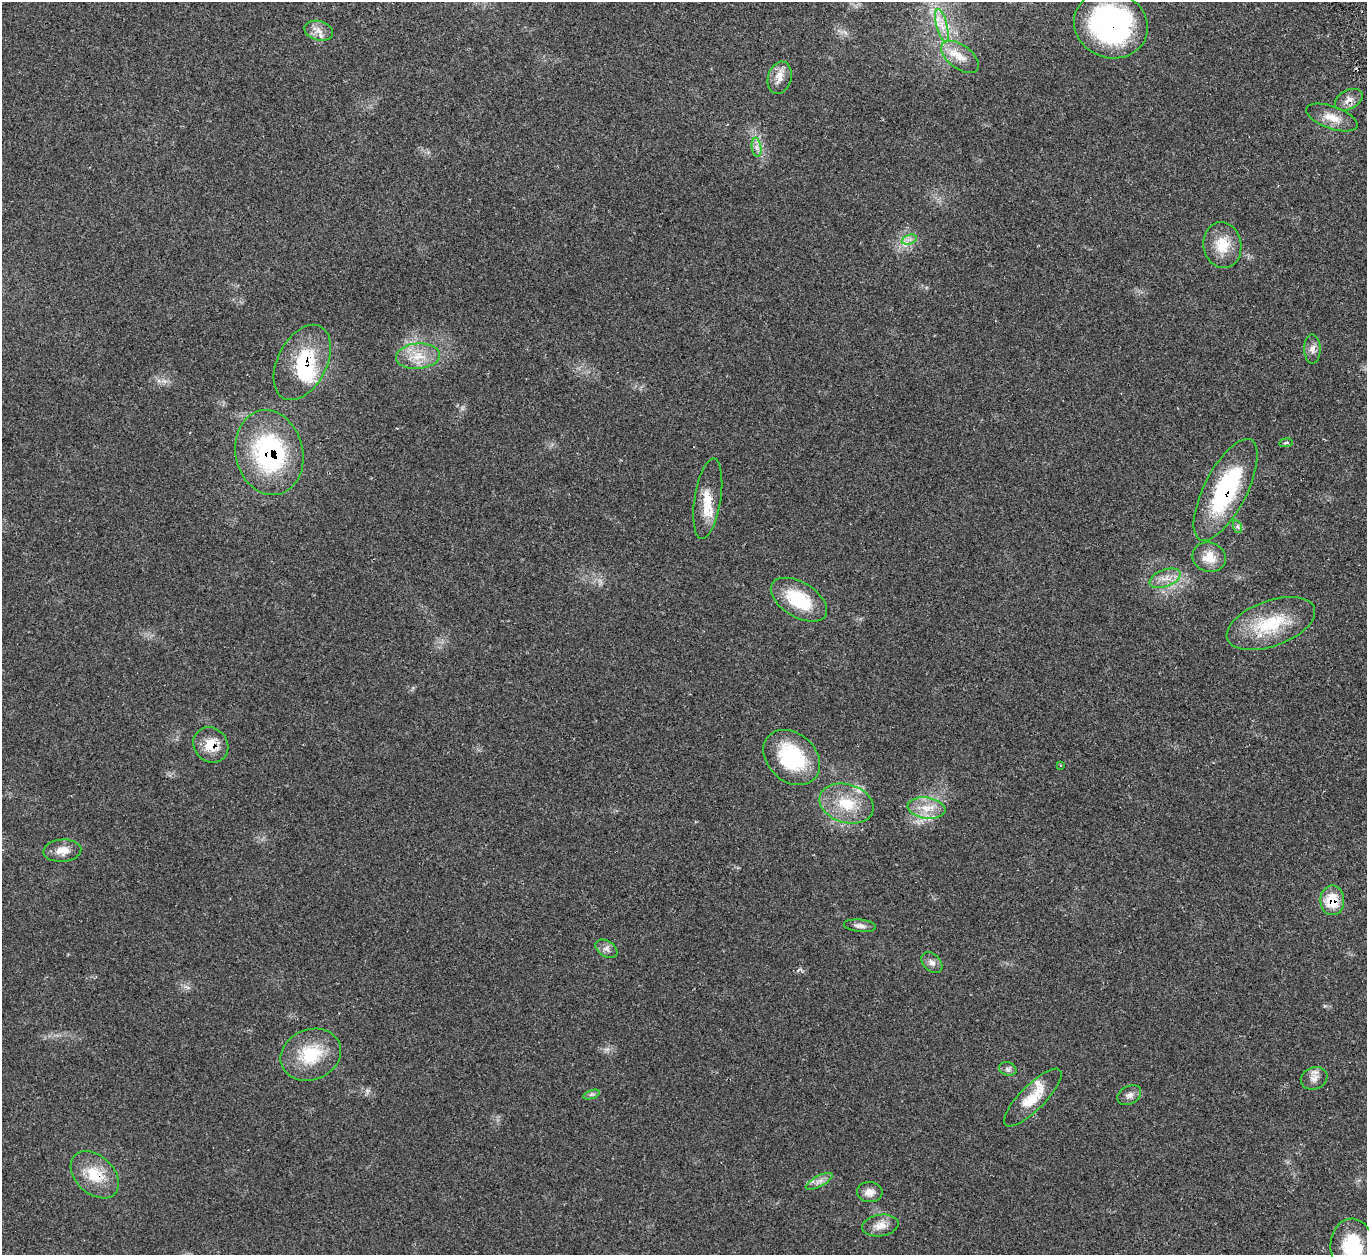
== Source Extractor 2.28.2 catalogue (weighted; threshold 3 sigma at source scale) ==
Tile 10 of 4 x 4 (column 2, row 3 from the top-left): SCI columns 1430-2794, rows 1438-2690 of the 5583 x 5512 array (HDU 1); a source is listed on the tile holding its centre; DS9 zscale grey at full resolution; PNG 1369 x 1257 px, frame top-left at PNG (2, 2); each listed source drawn as its Kron ellipse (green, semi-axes under 4 px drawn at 4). Shown black and unused: <1% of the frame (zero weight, under 2 of 3 exposures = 4% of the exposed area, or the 3 px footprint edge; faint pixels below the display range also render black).
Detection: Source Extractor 2.28.2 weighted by HDU 2 'WHT'; one run over the whole footprint, this tile lists its part. Background 0.11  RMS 0.0081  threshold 0.0363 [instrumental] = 3 sigma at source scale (4.5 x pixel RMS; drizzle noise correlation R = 1.50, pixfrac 1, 0.05/0.05 arcsec/px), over >= 5 px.
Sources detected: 46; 1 inside a brighter object's white glare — neither listed nor drawn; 2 inside a brighter listed object's ellipse — not listed separately; the other 43 listed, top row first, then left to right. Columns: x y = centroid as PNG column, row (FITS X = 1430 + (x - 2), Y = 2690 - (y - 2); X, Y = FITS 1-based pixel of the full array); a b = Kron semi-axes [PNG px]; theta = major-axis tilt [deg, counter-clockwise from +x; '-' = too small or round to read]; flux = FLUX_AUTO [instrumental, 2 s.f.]
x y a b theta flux
1111 25 37 33 -21 170
942 26 17 5 -75 6.9
319 31 15 9 -16 6.5
960 57 22 12 -37 12
780 78 16 11 73 8.3
1349 100 15 9 27 5.7
1332 118 27 11 -20 11
757 147 10 4 -81 3.3
909 240 8 4 18 2.8
1222 245 23 19 -81 19
1312 349 14 8 -89 4.6
418 356 22 12 5 16
302 362 40 24 63 49
1286 443 7 3 9 0.98
269 453 43 33 -77 110
1226 490 56 21 63 93
708 499 40 13 81 21
1238 527 6 4 -71 1.8
1209 557 17 14 -18 12
1165 578 16 8 20 7.9
799 600 31 17 -31 41
1271 624 46 23 20 43
211 745 19 16 -48 16
792 757 31 24 -42 60
1061 765 4 3 - 0.69
846 803 28 19 -17 29
926 808 19 10 -8 13
62 851 19 11 4 9.4
1332 900 15 12 90 20
860 926 16 6 -5 3.6
606 949 12 8 -33 3.7
932 962 12 8 -44 4.3
311 1055 31 25 22 35
1008 1069 9 6 -16 2.5
1314 1078 13 11 22 5.8
592 1094 9 4 19 1.7
1129 1095 12 9 29 3.9
1033 1097 38 12 45 22
95 1175 28 19 -43 23
819 1181 15 5 28 4.3
870 1192 13 10 -2 6
880 1225 18 10 9 8.3
1352 1246 27 21 -89 44
Overlapping masked pixels (flux is a lower limit): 7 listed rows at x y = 1111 25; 302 362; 269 453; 1226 490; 211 745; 1332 900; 95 1175
Isophote crosses this tile's border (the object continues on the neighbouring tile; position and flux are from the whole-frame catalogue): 1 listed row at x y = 1352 1246